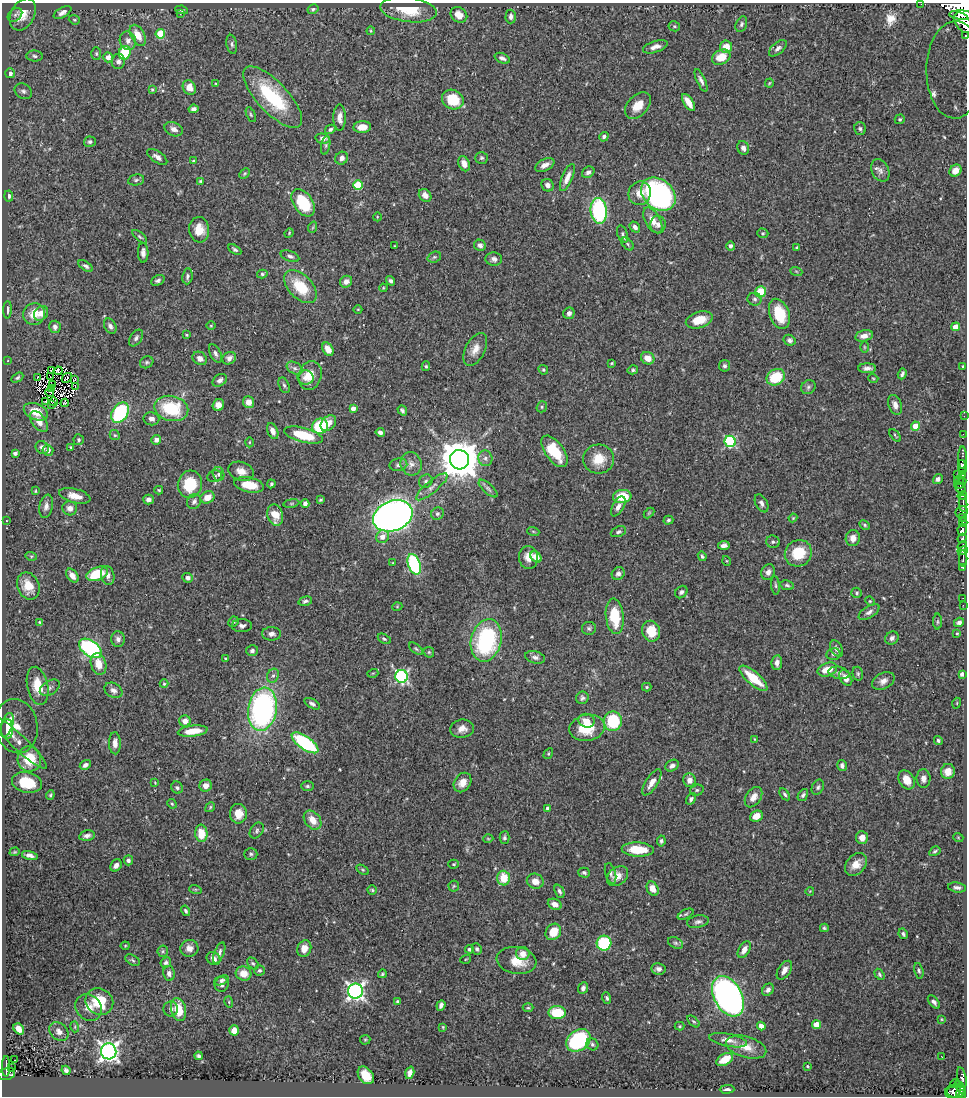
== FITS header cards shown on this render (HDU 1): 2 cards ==
NAXIS1  =                  965
NAXIS2  =                 1094

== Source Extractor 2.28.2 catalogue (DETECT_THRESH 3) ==
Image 965 x 1094 px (HDU 1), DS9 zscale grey, 1 PNG px = 1 image px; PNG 969 x 1098 px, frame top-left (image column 1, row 1094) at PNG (2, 3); each listed source drawn as its Kron ellipse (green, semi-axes under 4 px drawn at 4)
Background 0.622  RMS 0.017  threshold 0.052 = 3 sigma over >= 5 px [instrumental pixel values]
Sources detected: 483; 4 with non-positive FLUX_AUTO (blend fragments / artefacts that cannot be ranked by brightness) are neither listed nor drawn; the other 479 listed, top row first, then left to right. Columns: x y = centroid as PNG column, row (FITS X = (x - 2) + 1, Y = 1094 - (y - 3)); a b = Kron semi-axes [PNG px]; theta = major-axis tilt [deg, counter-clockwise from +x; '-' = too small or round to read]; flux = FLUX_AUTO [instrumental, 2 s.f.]
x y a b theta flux
921 4 3 3 - 9.4
313 9 6 4 32 2.1
181 10 6 4 -10 2
409 10 28 12 -7 34
62 12 10 5 29 4.8
23 14 17 11 62 17
180 14 3 3 - 0.88
15 15 8 6 40 3.3
459 15 9 7 -36 12
961 15 12 4 -3 580
511 16 7 5 88 4.6
74 20 6 4 -21 1.4
963 23 12 7 -53 860
741 24 8 5 69 2.7
674 26 6 5 - 1.6
371 31 4 4 - 1.2
160 34 5 4 - 43
138 35 11 6 -60 16
965 36 3 2 - 28
128 41 9 8 - 6.2
232 44 9 5 -79 2.9
655 47 13 5 19 6.2
726 47 6 6 - 15
778 48 11 5 41 4.6
125 53 7 5 70 59
96 54 6 5 - 1.8
35 56 8 5 -5 2.9
108 57 5 4 - 7.2
721 57 10 7 25 20
502 58 8 5 -22 3.7
118 61 7 6 - 4.4
955 70 49 29 89 340
10 73 5 5 - 5.7
701 80 12 4 -65 4.7
769 83 4 3 - 1.1
216 84 4 3 - 0.98
189 87 7 6 - 12
152 90 4 3 - 1.5
23 91 9 7 -33 4.5
273 97 40 15 -47 86
453 100 11 9 -27 38
688 102 10 4 -56 13
638 105 15 10 46 16
193 109 5 4 - 3.5
251 115 8 4 -63 1.9
340 118 13 6 90 7.5
900 119 5 4 - 1.8
362 127 9 6 3 15
174 129 9 6 -25 5.3
330 129 5 4 - 2.8
860 129 6 5 - 2.8
604 137 5 4 - 3.1
323 139 7 5 -13 6.4
90 142 6 5 - 2.5
326 145 10 4 79 2.3
743 148 7 5 -68 5.1
157 157 11 5 -34 5.5
342 158 7 6 - 5.1
482 158 6 6 - 2.3
194 161 4 3 - 1.6
464 164 8 5 -66 7.6
545 165 10 5 26 7.7
880 170 12 8 -64 6.1
955 171 6 5 - 8.1
588 172 6 5 - 3.5
245 173 6 4 45 1.5
567 177 14 5 67 9.1
136 180 8 5 11 2.6
200 181 4 3 - 1.3
358 185 5 5 - 42
548 185 6 6 - 5.4
640 193 12 11 - 13
658 194 19 14 -40 290
425 195 7 5 -50 6.6
9 196 5 4 - 3.6
303 203 15 9 -56 51
599 211 13 8 -84 120
377 217 4 3 - 0.87
653 220 14 7 -60 13
658 225 9 7 -83 4.8
313 227 6 3 71 1.3
635 227 6 4 -50 4.3
199 230 13 10 -83 18
289 233 5 3 - 0.97
763 233 6 4 -19 1.7
622 234 9 5 -70 2.6
140 237 9 3 -40 1.9
628 244 7 4 -47 2.4
480 245 6 5 - 4.2
395 246 3 2 - 1.1
731 246 4 4 - 3.7
797 248 3 2 - 1.2
235 249 7 4 -32 2.4
143 253 10 5 -88 5
290 256 9 5 -19 3.3
434 257 7 5 21 2.2
494 259 8 6 -3 4.2
86 266 8 4 -33 3.1
796 271 6 4 -19 1.7
262 274 5 4 - 2
187 276 8 5 83 3.1
158 280 7 5 25 2.9
391 281 5 4 - 2.7
346 282 6 5 - 6.1
300 287 20 12 -45 42
383 288 4 3 - 1.1
761 292 5 5 - 37
755 299 7 6 - 2.9
358 309 4 3 - 0.91
7 310 8 4 89 3.6
41 313 8 6 49 10
569 313 6 5 - 3.8
34 314 11 10 - 18
779 314 16 9 -70 37
699 320 14 8 17 21
110 326 8 5 -60 4.1
211 326 4 3 - 1
55 327 6 5 - 4.3
956 327 4 4 - 14
186 335 4 3 - 1.1
864 336 9 5 14 8.4
136 338 9 5 53 3.7
789 340 6 5 - 3.4
864 347 6 4 -89 1.2
328 349 7 5 -59 8.7
475 349 18 9 62 12
215 353 10 5 -62 3.4
200 358 7 6 - 6.3
229 358 7 6 - 4.6
648 358 7 6 - 14
8 360 3 2 - 0.88
147 362 7 5 31 2.3
611 363 4 3 - 1.4
426 366 5 4 - 1.7
724 366 6 5 - 2.7
963 366 3 3 - 1.3
295 368 8 5 -27 3.9
867 368 9 5 -1 5
543 370 5 4 - 1.4
633 370 5 4 - 2.2
52 371 2 2 - 0.55
58 371 4 3 - 0.53
902 374 5 3 - 2.9
310 375 14 11 74 19
50 376 3 2 - 0.49
37 377 2 2 - 1.4
776 377 9 7 31 43
17 378 6 4 31 2.1
67 378 5 2 - 1.4
305 378 8 7 - 5.9
873 378 5 3 - 1.1
75 379 3 2 - 2.6
220 380 8 5 35 4.2
52 385 2 2 - 1.4
284 385 8 5 -69 2.7
75 386 3 2 - 0.93
808 387 8 6 38 3.2
52 388 2 2 - 0.52
50 392 4 2 - 1
45 401 3 2 - 1.7
54 402 4 2 - 0.84
248 402 6 5 - 10
65 403 4 3 - 3.6
51 405 3 2 - 2.2
218 405 6 5 - 8.8
895 405 10 6 -69 6
542 407 6 5 - 1.8
171 408 17 12 -12 64
353 409 4 4 - 7.7
402 410 5 3 - 2.5
36 412 12 8 -23 22
120 413 11 7 55 97
964 416 2 2 - 5.1
151 419 8 6 -8 5.8
39 422 12 7 -53 11
328 423 9 6 45 8.8
320 426 8 7 - 71
915 426 4 4 - 23
273 431 8 5 -66 6.9
380 432 4 4 - 3.5
963 434 2 2 - 8.5
115 435 5 4 - 1.7
303 435 20 7 -15 45
895 435 7 2 -51 1.4
79 440 5 5 - 1.9
156 440 5 5 - 5.8
730 441 6 5 - 120
249 442 5 3 - 1.2
71 447 3 3 - 1.3
42 448 7 6 - 5.6
48 450 5 5 - 4.4
554 451 18 9 -53 43
15 453 4 3 - 3.5
485 458 8 7 - 4.3
963 458 11 3 -90 240
599 459 15 14 - 23
459 460 10 9 - 3700
411 464 12 10 -71 8.6
398 465 9 6 11 3.9
962 467 7 3 -81 160
241 471 13 9 -18 10
963 471 3 2 - 74
219 474 7 5 -73 2.4
958 474 2 2 - 17
962 475 3 3 - 90
215 476 7 6 - 2
938 479 5 4 - 4.3
959 480 5 3 - 44
426 481 7 6 - 3.1
961 483 6 2 49 65
190 484 13 12 - 43
271 484 4 3 - 1.8
249 485 15 7 -11 26
432 487 20 6 40 7.3
960 488 7 4 -50 88
488 489 12 5 -43 3.1
159 490 4 3 - 1.6
35 491 4 3 - 1.1
962 495 5 3 - 130
75 496 16 7 -14 13
207 497 7 6 - 14
622 497 9 6 5 29
148 500 5 5 - 4.8
320 500 3 3 - 1.7
194 501 8 6 51 4.2
291 503 8 4 8 1.9
305 503 4 4 - 5.2
762 503 10 6 -62 4.2
963 503 9 3 -87 120
46 506 12 6 79 5.5
618 506 11 5 60 5.1
70 508 7 7 - 6.3
962 512 6 5 - 160
649 513 6 3 45 1.2
437 514 7 6 - 2.7
275 515 11 7 -75 17
393 516 20 15 21 750
963 517 4 3 - 20
793 518 4 3 - 1.2
668 520 5 4 - 2.2
6 521 2 2 - 0.88
963 523 4 2 - 100
865 525 5 4 - 1.7
962 530 6 4 81 310
533 531 6 4 -19 1.5
618 532 8 5 21 2.9
382 537 7 6 - 8.1
853 538 8 7 - 7.8
962 538 5 3 - 210
773 542 7 6 - 2.8
724 545 6 4 5 5.4
962 546 5 3 - 170
963 551 5 3 - 120
798 553 14 13 - 36
31 556 6 3 -17 1.6
702 556 5 3 - 2
536 557 6 5 - 12
528 558 11 9 -88 11
963 558 8 2 90 70
727 561 5 3 - 0.97
393 563 4 2 - 0.71
414 564 11 6 -71 130
962 567 4 3 - 13
768 572 8 6 67 5.3
97 574 11 6 22 43
618 574 7 6 - 3.9
108 575 9 6 -78 5.8
72 576 8 5 -51 7.7
188 578 5 5 - 4.3
775 585 9 4 -85 2.1
787 585 7 5 -10 2.3
28 586 14 11 -67 20
681 592 7 5 46 3.1
857 593 5 5 - 1.8
963 598 2 2 - 3.1
305 601 7 4 14 2.7
870 601 5 4 - 1.3
963 605 2 2 - 4.1
397 607 5 3 - 0.93
869 612 11 6 31 4.7
615 616 18 9 -84 39
39 622 4 3 - 1.2
233 622 5 5 - 2.2
937 622 8 4 89 2
959 622 5 4 - 3.8
242 626 10 6 -1 4.7
589 628 7 6 - 2.7
651 631 10 9 - 26
957 633 4 3 - 1.2
272 634 9 6 -1 5
892 638 7 6 - 4
118 639 8 7 - 4.5
384 639 7 4 -30 2
486 640 21 15 77 130
90 648 13 7 -34 150
416 649 8 4 -38 2.3
837 649 9 5 -60 4.6
252 651 6 5 - 3.3
429 652 6 5 - 1.5
833 654 7 6 - 3.1
535 657 10 6 -15 4.5
225 658 4 3 - 1.1
777 663 7 5 83 6.5
98 664 11 7 -74 16
827 669 10 6 21 19
373 673 5 3 - 1
839 673 10 6 -11 4.5
858 674 7 5 -76 2.1
962 674 4 4 - 4.7
273 676 7 5 66 3
402 676 6 6 - 180
753 678 17 6 -40 34
846 678 8 5 -58 9
883 681 12 8 26 7.2
164 684 4 4 - 1.1
38 686 19 10 -78 26
647 687 4 4 - 1.8
50 688 11 6 31 4.7
113 690 9 7 -31 5.3
582 698 6 6 - 3.1
957 703 5 3 - 1.1
312 704 8 4 -30 3.2
262 709 22 14 81 310
185 721 5 5 - 8.8
586 721 8 7 - 11
613 721 10 9 - 77
7 725 12 5 72 14
16 726 27 21 -80 23
587 728 18 13 11 38
7 729 10 6 -90 12
462 729 12 9 9 9
193 731 15 5 7 22
754 739 4 2 - 0.77
938 740 4 4 - 1.8
19 742 37 7 -43 12
115 743 11 6 -89 7.1
305 743 15 6 -35 120
548 754 6 3 59 1.2
29 759 13 11 -84 35
85 765 6 4 32 4.6
672 766 7 5 33 4.3
842 766 6 4 -75 3.3
948 771 7 7 - 13
923 778 9 7 89 6.3
689 780 7 6 - 6.9
907 780 10 7 -58 13
27 782 15 10 -11 45
463 782 10 8 56 11
652 782 15 6 57 11
155 783 4 3 - 0.81
206 786 6 6 - 8.6
307 786 6 5 - 2.1
818 787 8 5 63 2.7
177 788 6 5 - 2.4
697 790 7 5 16 2.2
785 794 7 4 -56 2.6
50 795 5 4 - 1.6
803 795 6 4 55 2.8
753 797 11 7 56 8.8
691 799 6 4 58 3
172 804 5 4 - 1.5
210 807 5 4 - 1.4
548 808 4 4 - 4.8
238 814 10 8 88 14
756 816 6 5 - 11
313 820 10 7 -52 13
257 831 9 6 55 2.7
201 833 9 6 -84 23
87 836 8 5 11 4.7
862 837 6 6 - 9
958 837 5 3 - 0.98
504 838 6 5 - 2.6
488 839 5 3 - 1.1
661 841 5 4 - 2.2
638 850 16 7 -2 33
935 851 6 4 30 1.9
15 852 5 4 - 1.4
251 854 6 5 - 2.7
30 855 8 4 -13 4.9
128 860 5 4 - 4.1
454 864 5 4 - 1.5
856 864 13 9 47 14
116 865 6 5 - 5.8
363 870 7 4 -31 1.7
584 873 6 5 - 2.3
610 873 10 5 -75 3.2
618 876 12 8 39 10
504 878 7 6 - 25
535 881 8 7 - 9.9
454 886 5 5 - 1.6
957 887 9 5 -9 4
195 889 6 4 -18 1.5
653 889 7 5 -62 11
372 890 4 4 - 1.6
559 891 7 4 -67 2.8
810 891 4 2 - 0.81
555 904 7 5 -23 8.1
186 911 5 3 - 2.1
686 914 8 4 27 2.2
698 922 11 6 11 4.3
824 928 4 4 - 1.9
553 932 9 7 50 21
903 934 5 4 - 2.4
604 943 7 7 - 80
675 943 8 5 -26 2.7
125 946 4 4 - 1.1
189 948 9 8 - 7.6
304 949 8 7 - 11
469 949 4 4 - 2.2
477 949 6 5 - 2.7
744 950 9 5 61 8.4
163 951 6 5 - 1.9
219 953 11 5 69 4.4
523 953 7 6 - 9
213 958 7 6 - 5.6
466 959 5 3 - 0.95
133 960 8 5 -29 2.2
517 960 20 13 -9 21
166 962 5 4 - 2.6
253 963 7 5 -47 2
659 969 7 5 -8 4.4
259 970 5 5 - 2.1
784 970 10 6 57 7
919 971 8 4 -76 2.3
169 973 7 6 - 4.7
244 974 8 7 - 16
382 974 4 3 - 1.8
879 974 6 4 -59 1.9
221 980 8 4 20 2.9
222 984 7 7 - 4.1
583 988 6 5 - 4.2
768 990 7 5 48 4.3
356 991 7 7 - 420
728 996 22 14 -61 550
607 998 6 4 -70 2.3
99 1001 14 13 - 39
229 1002 6 3 -73 1.3
398 1002 3 3 - 1.8
934 1002 8 4 -49 3.1
441 1005 5 4 - 4
89 1007 14 12 -45 12
528 1008 5 3 - 1.3
171 1009 7 7 - 3.7
179 1010 11 7 -77 26
557 1013 8 6 -2 34
941 1019 4 2 - 0.86
693 1021 7 4 -43 1.6
817 1025 4 4 - 24
680 1026 5 4 - 1.4
761 1026 4 4 - 6.8
75 1027 5 3 - 1.3
443 1027 3 3 - 0.92
19 1029 6 4 -51 11
234 1030 5 5 - 11
59 1032 11 8 -43 6.8
365 1040 5 5 - 1.3
578 1040 13 10 36 100
728 1040 19 6 -10 9.7
592 1044 6 5 - 2.5
746 1047 21 10 -16 16
109 1051 8 7 - 560
199 1056 4 3 - 2.6
941 1056 3 3 - 6.1
725 1059 9 5 31 24
15 1060 2 2 - 0.88
6 1066 10 3 89 100
807 1066 3 3 - 1.4
11 1068 3 2 - 5.8
66 1070 5 4 - 2.7
410 1073 6 4 73 4.4
7 1074 9 6 15 120
366 1075 10 7 -52 20
962 1077 10 4 -78 150
955 1083 5 2 - 30
960 1087 7 4 -63 120
727 1089 7 3 1 2.8
953 1091 8 6 27 220
957 1091 9 7 11 150
961 1094 5 4 - 170
At the frame edge (FLAGS 8, measured only in part): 5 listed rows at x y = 921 4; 961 15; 963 23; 965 36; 955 70
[4 non-positive-flux detections neither listed nor drawn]